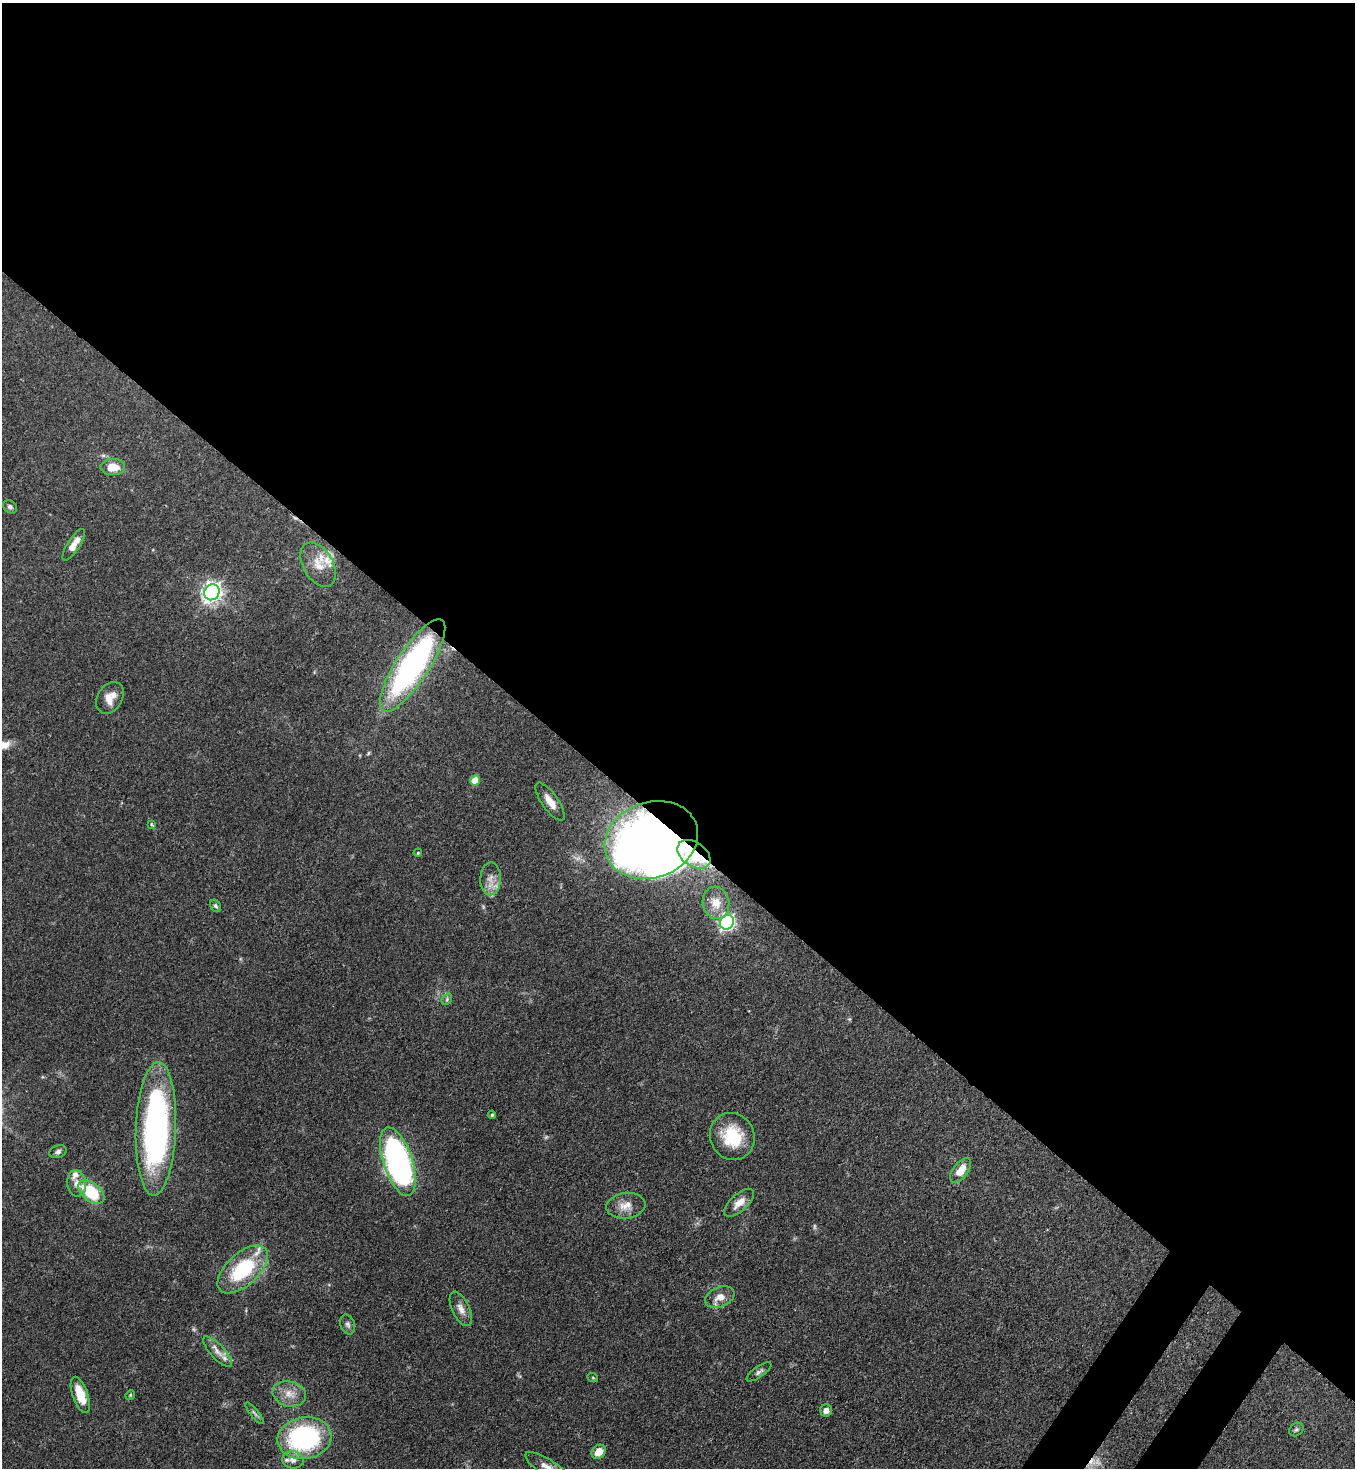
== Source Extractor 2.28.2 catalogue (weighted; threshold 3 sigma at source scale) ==
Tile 3 of 4 x 4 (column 3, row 1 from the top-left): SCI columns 2934-4286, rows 4456-5921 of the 6004 x 5982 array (HDU 1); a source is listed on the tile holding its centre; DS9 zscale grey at full resolution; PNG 1357 x 1470 px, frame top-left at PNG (2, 3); each listed source drawn as its Kron ellipse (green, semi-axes under 4 px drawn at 4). Shown black and unused: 58% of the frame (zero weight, under 3 of 4 exposures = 7% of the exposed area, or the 3 px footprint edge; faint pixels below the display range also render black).
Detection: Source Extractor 2.28.2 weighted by HDU 2 'WHT'; one run over the whole footprint, this tile lists its part. Background 0.0862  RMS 0.0038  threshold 0.0173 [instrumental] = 3 sigma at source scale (4.5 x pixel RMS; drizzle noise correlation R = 1.50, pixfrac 1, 0.05/0.05 arcsec/px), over >= 5 px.
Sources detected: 54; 3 too faint to see at this stretch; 1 inside a brighter object's white glare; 1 cosmic-ray / hot-pixel residue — neither listed nor drawn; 4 inside a brighter listed object's ellipse — not listed separately; the other 45 listed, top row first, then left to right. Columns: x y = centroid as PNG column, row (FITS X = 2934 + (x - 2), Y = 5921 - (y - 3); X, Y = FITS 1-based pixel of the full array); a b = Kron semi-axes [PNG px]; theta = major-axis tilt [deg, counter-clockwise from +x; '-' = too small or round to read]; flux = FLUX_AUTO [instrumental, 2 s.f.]
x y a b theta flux
113 467 12 8 0 7.3
10 507 7 6 - 1
74 545 18 6 57 4.6
318 565 24 15 -60 7.1
212 592 8 7 - 190
412 665 54 16 57 100
110 698 17 12 59 5.1
475 780 5 5 - 7
550 802 22 8 -55 4.5
151 824 3 3 - 0.54
651 840 48 38 19 390
418 853 4 3 - 0.45
694 854 18 12 -35 9.5
490 879 16 10 88 3.9
716 903 16 13 -79 4.6
216 906 6 5 - 0.74
727 922 7 6 - 110
447 999 6 4 50 0.77
492 1115 4 4 - 0.6
156 1129 67 20 88 120
732 1136 24 22 -61 17
58 1152 9 6 20 1.1
398 1162 36 14 -72 130
961 1170 14 7 53 5.1
77 1183 13 9 -81 3
91 1192 15 9 -38 18
739 1203 18 8 42 4.1
626 1206 19 13 7 4.7
243 1269 31 16 42 29
720 1297 15 10 22 3.9
461 1309 19 8 -64 3
348 1325 10 7 -71 1.2
217 1352 20 7 -47 3
759 1372 14 5 35 1.3
593 1378 5 3 - 0.36
289 1394 17 12 -16 4.8
80 1395 19 7 -70 8.1
130 1395 5 4 - 0.44
826 1410 6 6 - 2.4
255 1413 13 3 -52 0.99
1296 1429 8 6 36 0.85
305 1438 27 21 9 59
599 1452 8 6 43 5.3
293 1460 11 8 -7 2.9
547 1467 25 8 -31 3.9
Overlapping masked pixels (flux is a lower limit): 3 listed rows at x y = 412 665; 651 840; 694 854
Isophote crosses this tile's border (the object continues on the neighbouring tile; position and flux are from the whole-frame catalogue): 1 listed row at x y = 547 1467